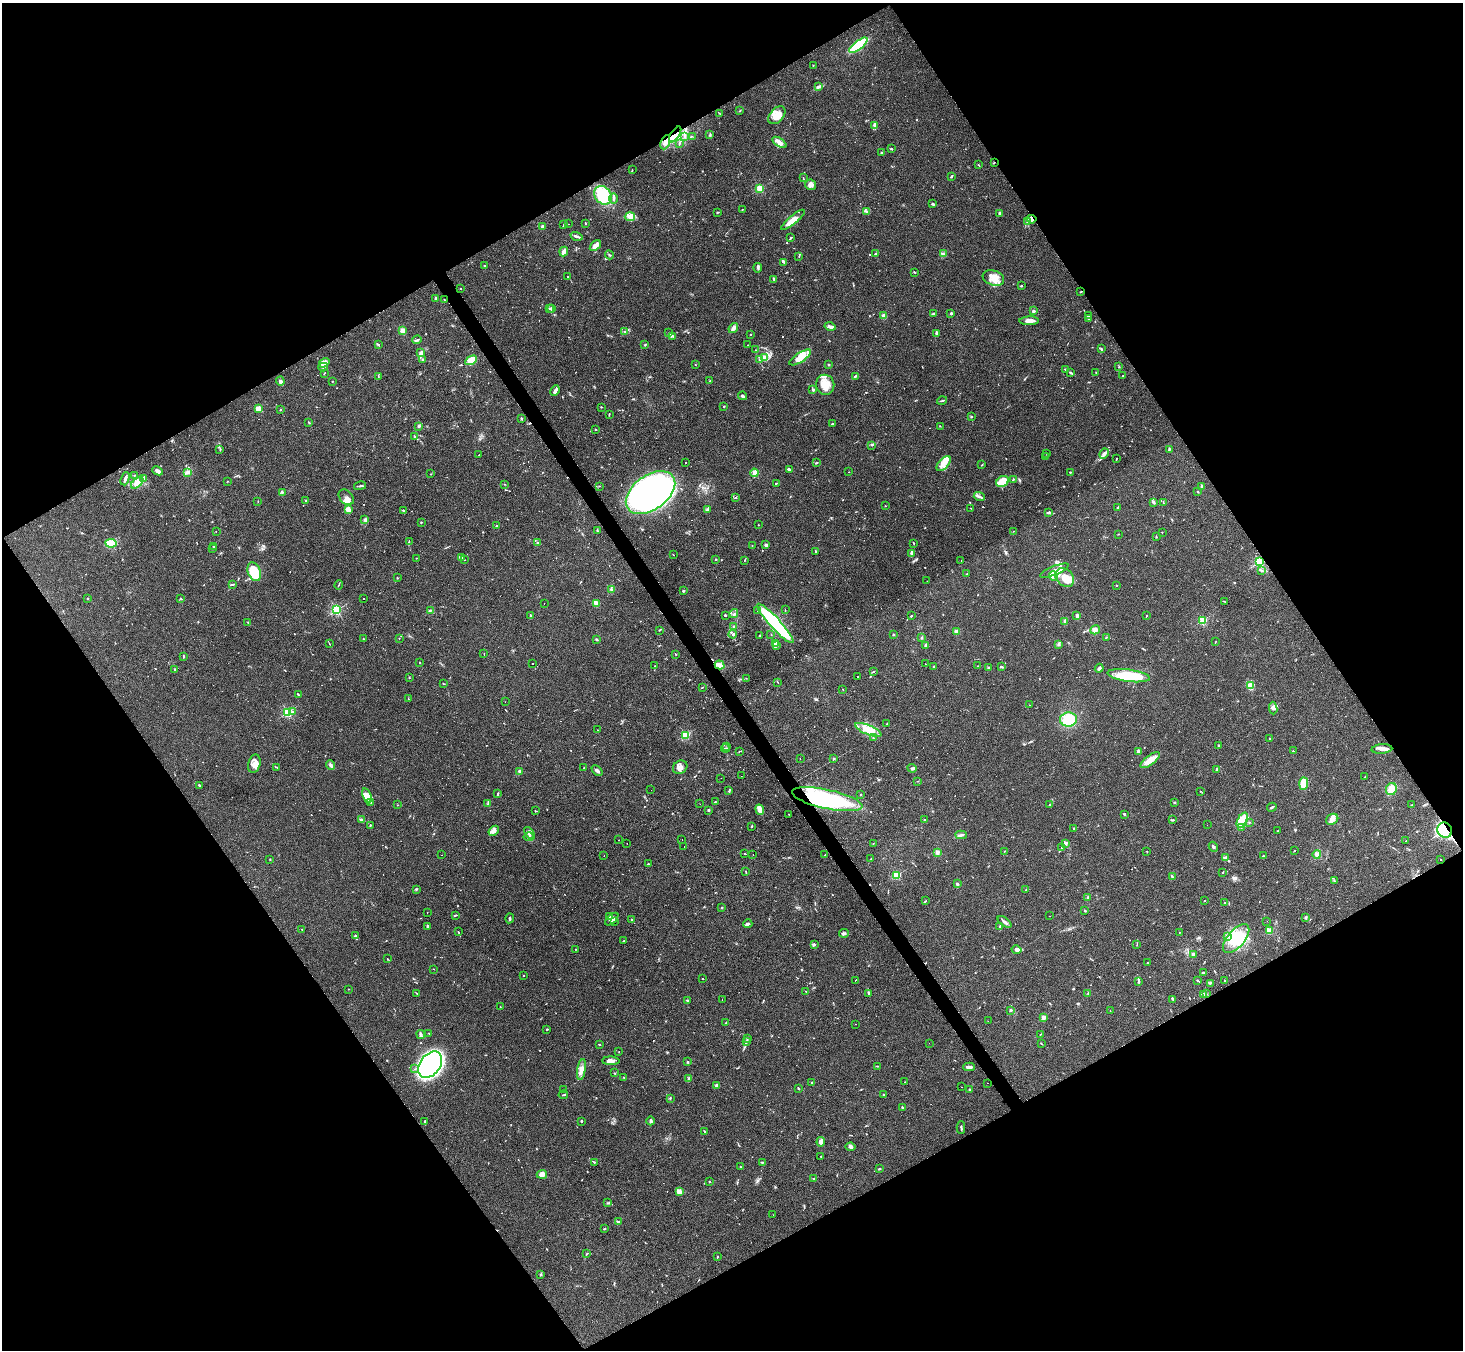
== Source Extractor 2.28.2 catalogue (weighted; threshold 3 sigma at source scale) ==
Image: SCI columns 1-5843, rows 291-5682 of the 5843 x 5835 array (HDU 1 of 3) = the unmasked area's bounding box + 8 px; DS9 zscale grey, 4 x 4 block average (1 PNG px = mean of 4 x 4 image px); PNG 1465 x 1352 px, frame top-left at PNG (2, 3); each listed source drawn as its Kron ellipse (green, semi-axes under 4 px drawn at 4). Shown black and unused: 48% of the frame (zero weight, under 2 of 3 exposures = <1% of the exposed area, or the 3 px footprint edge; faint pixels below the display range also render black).
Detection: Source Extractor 2.28.2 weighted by HDU 2 'WHT'. Background 0.101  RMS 0.0084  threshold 0.0379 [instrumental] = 3 sigma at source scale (4.5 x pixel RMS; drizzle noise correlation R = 1.50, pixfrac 1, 0.05/0.05 arcsec/px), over >= 5 px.
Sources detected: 882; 1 too faint to see at this stretch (4 x 4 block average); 5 inside a brighter object's white glare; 53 cosmic-ray / hot-pixel residue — neither listed nor drawn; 16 coinciding with a brighter row at this scale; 57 inside a brighter listed object's ellipse — not listed separately; of the other 750, all 500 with FLUX_AUTO >= 1.97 (the completeness limit of this list) listed and drawn (250 fainter detections not listed), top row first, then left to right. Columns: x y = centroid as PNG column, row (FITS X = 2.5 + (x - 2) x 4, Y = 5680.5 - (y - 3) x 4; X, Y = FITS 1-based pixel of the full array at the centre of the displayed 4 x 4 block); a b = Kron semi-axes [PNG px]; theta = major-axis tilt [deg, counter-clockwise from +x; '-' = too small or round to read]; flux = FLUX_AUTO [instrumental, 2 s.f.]
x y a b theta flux
858 45 11 4 37 270
813 65 2 2 - 3.1
819 87 3 3 - 7
740 111 2 2 - 2.3
719 113 4 2 - 2.7
777 115 10 6 49 45
875 125 3 3 - 11
675 134 9 3 56 37
710 135 2 2 - 2.8
692 136 2 2 - 2.1
685 137 2 2 - 4.6
665 142 7 3 68 18
779 142 8 3 -33 27
679 143 4 2 - 4.9
891 148 2 2 - 2
881 152 2 2 - 3.7
994 163 2 2 - 3
978 165 3 2 - 2.9
632 170 2 2 - 2.2
951 176 3 2 - 6
803 178 3 2 - 2.3
810 185 6 5 - 24
760 188 2 2 - 340
603 195 10 8 -53 280
613 199 5 2 - 8.9
933 204 4 2 - 6.1
742 210 2 2 - 2.3
717 212 2 2 - 2.6
867 212 3 2 - 6.3
1000 214 4 2 - 7.2
630 217 5 4 - 21
1031 219 5 4 - 21
793 220 15 4 40 61
1027 222 3 2 - 6
585 223 3 2 - 3.1
564 224 2 2 - 3.5
569 224 2 2 - 2.4
543 227 2 2 - 52
576 236 6 2 -17 9.8
791 238 4 2 - 5.7
595 246 6 3 38 28
564 251 5 3 - 24
876 254 3 2 - 8.1
943 254 3 2 - 6.8
609 255 4 2 - 4.7
799 256 2 2 - 2.3
784 262 3 2 - 5.9
485 266 2 2 - 2.3
758 268 4 2 - 7.3
914 272 3 2 - 3.8
567 277 2 2 - 2.3
993 278 11 7 -19 55
774 279 3 2 - 7.3
1021 286 2 2 - 4.9
460 288 2 2 - 9.7
1081 292 2 2 - 3.9
436 298 2 2 - 11
444 300 2 2 - 2.9
549 308 2 2 - 6.4
552 309 3 2 - 12
1033 311 2 2 - 45
951 313 3 2 - 6.6
933 314 2 2 - 3.5
884 316 2 2 - 140
1089 316 3 2 - 5.5
1088 318 4 2 - 5.3
1029 321 10 3 2 29
830 327 5 2 - 12
733 328 5 3 - 17
403 330 3 3 - 21
625 331 3 2 - 4.2
669 332 2 2 - 2.1
937 333 4 2 - 12
750 335 2 2 - 3.1
673 336 2 2 - 2.8
417 340 5 2 - 7.1
378 344 2 2 - 4
645 345 2 2 - 3.9
748 345 2 2 - 4.1
1101 349 3 2 - 3
756 350 3 2 - 2.9
421 353 4 2 - 27
764 357 2 2 - 16
800 357 12 4 33 51
423 360 3 2 - 6.7
471 360 6 4 28 89
759 360 2 2 - 2.8
324 363 6 4 34 21
695 364 2 2 - 2.9
829 365 2 2 - 18
323 367 5 2 - 6.3
1119 367 2 2 - 3.1
1065 369 3 2 - 3.7
1070 372 3 2 - 7
324 373 3 2 - 3.2
1096 373 2 2 - 2.1
378 376 2 2 - 2.2
855 376 3 2 - 7.6
1123 376 2 2 - 3.2
280 381 4 3 - 17
332 381 2 2 - 4.2
710 381 2 2 - 2.7
825 385 10 9 - 65
812 389 2 2 - 2.2
555 390 5 3 - 13
742 396 4 2 - 15
942 400 5 2 - 6.3
724 406 2 2 - 7
601 407 2 2 - 4.1
258 408 2 2 - 180
280 410 2 2 - 4.2
609 414 3 2 - 3.4
972 416 2 2 - 2
521 418 2 2 - 5
309 422 4 2 - 3.6
832 424 2 2 - 4
419 426 2 2 - 9.9
940 426 2 2 - 2.1
596 430 2 2 - 4
414 436 3 2 - 4.4
872 445 2 2 - 2.6
220 449 2 2 - 2.9
1169 450 3 2 - 4.6
1047 454 2 2 - 2.2
1104 454 5 3 - 15
479 455 2 2 - 86
1046 457 2 2 - 7.8
1117 458 2 2 - 2.3
686 463 2 2 - 42
816 463 3 2 - 3.6
944 464 9 5 47 37
982 465 2 2 - 3.5
789 469 3 2 - 8
158 471 5 4 - 14
187 472 3 2 - 17
849 472 2 2 - 2.3
1070 472 2 2 - 3.6
754 473 4 3 - 24
431 474 2 2 - 2.2
134 475 2 2 - 2.4
125 479 7 2 72 16
143 479 3 2 - 4.2
1013 479 3 2 - 4
228 481 2 2 - 2
1002 482 7 5 30 120
137 483 7 4 40 26
776 483 2 2 - 130
504 484 2 2 - 2.2
360 486 6 2 14 6.3
599 486 2 2 - 2.1
1202 486 3 2 - 10
282 492 2 2 - 3
1198 492 3 2 - 3
650 493 28 17 36 2400
346 497 9 6 -48 21
735 497 3 2 - 230
979 497 5 2 - 12
306 500 3 2 - 5.1
258 502 2 2 - 2.2
1153 502 3 2 - 11
1163 503 2 2 - 2.5
885 506 2 2 - 2.1
1118 507 3 2 - 5.7
971 508 3 2 - 2.8
349 509 4 3 - 11
403 510 3 2 - 2.6
707 510 3 2 - 5.9
1048 512 3 2 - 7.3
365 520 3 3 - 5.9
421 522 2 2 - 3.2
758 525 2 2 - 2.5
496 526 2 2 - 15
597 531 2 2 - 3.3
1013 531 2 2 - 2
216 532 2 2 - 2.3
1162 532 2 2 - 6.7
1118 534 2 2 - 2
1156 537 2 2 - 3.1
409 541 2 2 - 3
111 543 5 4 - 72
537 543 2 2 - 3.1
914 543 3 2 - 2.7
752 545 2 2 - 2.1
766 545 3 2 - 14
213 546 2 2 - 2.3
213 549 3 2 - 2.9
815 551 3 2 - 3.3
912 553 4 3 - 8.9
673 555 2 2 - 3.3
461 557 3 2 - 6.5
416 558 2 2 - 2.4
716 559 2 2 - 5.6
464 560 2 2 - 2
744 560 2 2 - 2
961 561 2 2 - 2.8
1259 562 2 2 - 690
1261 570 3 2 - 7.2
1054 571 15 4 23 35
254 572 10 6 -67 190
967 574 2 2 - 2.9
1054 576 5 2 - 12
397 578 2 2 - 3.3
1065 578 10 8 -44 85
927 581 2 2 - 3.1
232 584 4 2 - 6
339 585 5 2 - 4.1
1116 585 2 2 - 2.5
611 589 3 2 - 4.5
683 591 2 2 - 33
88 598 3 2 - 2
363 598 2 2 - 4.1
181 599 3 2 - 2.8
1225 602 3 2 - 2.3
596 603 4 3 - 34
544 604 2 2 - 11
337 610 2 2 - 680
430 610 3 2 - 4.6
785 610 2 2 - 2.4
758 611 2 2 - 2.1
734 614 4 2 - 8.2
530 615 2 2 - 4.5
725 615 2 2 - 21
911 616 2 2 - 5.4
1077 616 4 3 - 9.3
1146 616 3 2 - 3.5
1203 620 2 2 - 370
1065 621 4 2 - 12
248 622 3 2 - 4.4
775 623 26 5 -47 650
734 626 2 2 - 3.4
659 630 2 2 - 2.2
1095 630 5 3 - 16
956 632 2 2 - 110
733 634 4 3 - 9.4
771 634 2 2 - 2.5
893 635 2 2 - 24
759 636 3 2 - 3.1
1106 637 2 2 - 2.5
399 638 2 2 - 2.5
922 638 3 2 - 4.1
363 639 2 2 - 2.2
596 639 2 2 - 7.5
1215 642 2 2 - 2.1
329 643 3 2 - 2.3
775 643 3 2 - 5.4
1058 644 3 2 - 4.8
926 645 3 3 - 7.7
776 646 2 2 - 2.2
484 654 2 2 - 2.1
676 654 2 2 - 3.4
183 656 4 2 - 3.3
420 663 2 2 - 12
533 664 2 2 - 67
925 664 2 2 - 2.6
720 665 5 3 - 42
654 666 2 2 - 2.1
934 666 2 2 - 4
978 666 3 2 - 2.3
989 667 3 2 - 5.6
1002 667 3 2 - 7.3
1099 668 4 3 - 9.1
175 670 3 2 - 5
873 672 3 2 - 3.8
858 676 2 2 - 200
1129 676 21 6 -7 180
409 677 2 2 - 3.6
746 678 2 2 - 2.1
777 682 2 2 - 3.3
444 684 2 2 - 3.3
1250 685 4 3 - 14
702 687 3 2 - 2.3
843 689 2 2 - 2.6
298 695 3 2 - 4.2
408 699 2 2 - 2.2
505 702 2 2 - 6
1029 705 2 2 - 18
1273 708 6 3 -83 13
288 712 2 2 - 550
292 712 3 2 - 4.3
1068 719 8 7 - 140
887 724 2 2 - 2.9
597 730 2 2 - 2.9
868 730 14 5 -23 57
685 735 2 2 - 360
873 738 2 2 - 2.5
1269 739 2 2 - 3.2
727 746 2 2 - 2.4
1219 746 3 2 - 4.8
725 748 4 2 - 11
1382 749 10 4 5 27
740 751 3 2 - 3.1
1138 751 3 3 - 8.4
1293 751 2 2 - 6
800 759 2 2 - 5.3
833 759 3 2 - 4
1150 760 12 4 37 47
254 764 9 6 76 36
330 765 5 3 - 9.2
276 767 3 2 - 3.5
680 767 8 6 35 29
584 768 2 2 - 2
912 768 4 3 - 8.5
1217 769 3 2 - 5.2
597 770 6 3 -46 15
519 771 3 2 - 6.3
741 776 2 2 - 2.6
1365 777 2 2 - 3.1
721 778 2 2 - 2.7
918 781 2 2 - 2.2
1304 784 6 4 85 60
199 785 3 2 - 2.7
1391 789 6 5 - 44
651 790 2 2 - 2
729 791 3 2 - 4.8
1200 791 2 2 - 2.1
498 793 3 2 - 5.2
861 794 2 2 - 4.9
367 796 8 4 -72 41
827 799 36 9 -12 660
371 802 2 2 - 3.2
715 802 3 2 - 2.4
1175 802 2 2 - 4
488 804 3 2 - 5.8
700 804 2 2 - 2.1
398 805 2 2 - 2.3
1050 805 2 2 - 5.7
1411 805 2 2 - 3.1
1272 807 5 2 - 8.7
708 810 2 2 - 28
760 810 5 3 - 37
535 811 2 2 - 2.7
789 814 2 2 - 2.3
1124 814 2 2 - 10
362 819 3 2 - 3.9
1332 819 6 5 - 26
924 820 2 2 - 11
1172 820 4 2 - 6
1242 820 8 4 61 100
1249 823 2 2 - 2
370 825 2 2 - 4.2
1207 825 2 2 - 2.7
752 826 3 2 - 3.4
1242 827 2 2 - 4.4
1073 828 2 2 - 2.5
1445 830 8 7 - 380
494 831 6 4 47 22
1278 831 2 2 - 3.1
530 833 7 3 -52 18
961 835 5 2 - 8.7
529 837 5 2 - 7.9
618 840 2 2 - 2
682 840 2 2 - 2.5
1406 840 2 2 - 3.8
627 843 2 2 - 6.7
873 844 2 2 - 2.4
1066 844 2 2 - 2.2
684 846 2 2 - 3.8
1213 847 5 2 - 9.3
1061 848 2 2 - 2.3
1005 851 2 2 - 2.1
1147 851 2 2 - 2.6
1295 851 2 2 - 190
937 852 3 3 - 13
745 854 3 2 - 2.7
753 854 2 2 - 2.4
1317 854 4 4 - 20
442 855 2 2 - 6.7
604 855 2 2 - 2.8
825 855 2 2 - 2.5
1263 856 2 2 - 4.1
1226 858 3 3 - 25
270 859 2 2 - 2.9
871 859 2 2 - 4
1441 859 2 2 - 2.9
648 864 3 2 - 3.6
745 871 2 2 - 2.9
1223 872 2 2 - 2.5
897 875 2 2 - 390
1172 877 4 2 - 4
1334 881 2 2 - 2.6
957 884 2 2 - 45
416 889 2 2 - 2.9
1026 890 2 2 - 2.7
1088 897 2 2 - 4.7
925 901 3 2 - 3.4
1205 901 2 2 - 2.6
1225 902 2 2 - 98
722 908 2 2 - 4.7
1085 911 3 2 - 4
427 912 2 2 - 3.5
455 915 3 2 - 5
1050 916 2 2 - 4.2
609 917 2 2 - 3.9
1305 917 4 2 - 4.5
510 918 5 2 - 7.1
612 919 8 3 43 17
632 920 2 2 - 5.3
614 921 2 2 - 2.8
1267 921 2 2 - 3.1
1004 922 8 2 -37 14
748 924 4 3 - 11
1000 926 2 2 - 4.7
428 927 3 2 - 9
302 930 3 2 - 3.3
1269 930 2 2 - 220
458 932 3 2 - 3.6
1179 932 2 2 - 2.1
844 933 5 3 - 8.8
356 935 3 2 - 3.1
1227 936 3 2 - 7.8
1236 939 17 8 49 140
623 941 3 2 - 4.1
814 944 3 2 - 6.2
1137 945 3 2 - 2.6
576 949 2 2 - 2.1
1017 950 5 3 - 24
1193 954 2 2 - 53
387 959 2 2 - 2.1
1147 963 3 2 - 2.4
434 969 2 2 - 2.7
1203 973 3 2 - 9.5
523 975 2 2 - 8.1
702 979 2 2 - 2.8
856 980 2 2 - 57
1198 980 3 2 - 6.2
1225 980 2 2 - 2.8
1139 982 3 2 - 4.4
1210 983 3 2 - 5.4
348 989 2 2 - 2.6
806 992 3 2 - 3.1
417 993 2 2 - 2.2
869 993 4 3 - 6
1088 993 2 2 - 4.4
1204 994 3 2 - 5.7
1206 994 2 2 - 2.2
722 999 2 2 - 5.8
1173 999 3 2 - 4.7
687 1000 2 2 - 3.7
500 1007 2 2 - 2.3
1010 1010 2 2 - 23
1110 1011 2 2 - 2.4
1043 1017 2 2 - 96
988 1021 2 2 - 6.9
726 1023 3 2 - 3.8
856 1024 2 2 - 2.7
547 1029 3 2 - 3.9
429 1033 2 2 - 2.2
421 1034 4 3 - 9.3
1040 1035 2 2 - 2.5
747 1038 2 2 - 2.2
746 1041 2 2 - 2.6
929 1043 2 2 - 2.2
599 1044 3 2 - 3.1
1042 1044 2 2 - 2.3
619 1052 2 2 - 2.3
611 1061 8 3 -2 23
688 1062 2 2 - 16
430 1065 15 10 53 1800
877 1066 2 2 - 2.7
969 1067 6 2 0 19
415 1069 2 2 - 2.3
581 1070 11 3 81 29
614 1073 2 2 - 2.5
624 1077 2 2 - 2
688 1078 3 2 - 3.7
905 1082 2 2 - 2
812 1083 2 2 - 6.7
987 1083 2 2 - 4.2
717 1086 2 2 - 54
961 1087 2 2 - 4.2
798 1088 3 2 - 3.6
970 1089 2 2 - 4.4
563 1090 2 2 - 8
883 1094 2 2 - 12
563 1095 4 2 - 3.8
670 1098 2 2 - 3.7
902 1107 2 2 - 18
425 1121 3 2 - 4.1
581 1121 2 2 - 4.3
651 1121 4 2 - 8.5
961 1127 6 2 -88 7
704 1131 3 2 - 3.5
821 1142 5 4 - 19
851 1147 5 3 - 13
821 1156 2 2 - 2.4
594 1162 2 2 - 2.9
762 1163 2 2 - 2.2
741 1167 2 2 - 2.7
879 1169 3 2 - 4.7
542 1174 5 4 - 27
814 1178 3 2 - 2.9
709 1182 2 2 - 6.1
679 1191 3 3 - 37
608 1203 3 2 - 2.6
773 1215 2 2 - 3
618 1222 3 2 - 6.7
604 1229 3 2 - 3.8
587 1254 2 2 - 3.4
717 1257 2 2 - 3.8
541 1274 3 2 - 3.2
Overlapping masked pixels (flux is a lower limit): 9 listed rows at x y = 675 134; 665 142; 994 163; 1031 219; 1081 292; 1259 562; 720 665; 827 799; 1445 830
Diffuse or blended objects may show on this block-average render without a row.